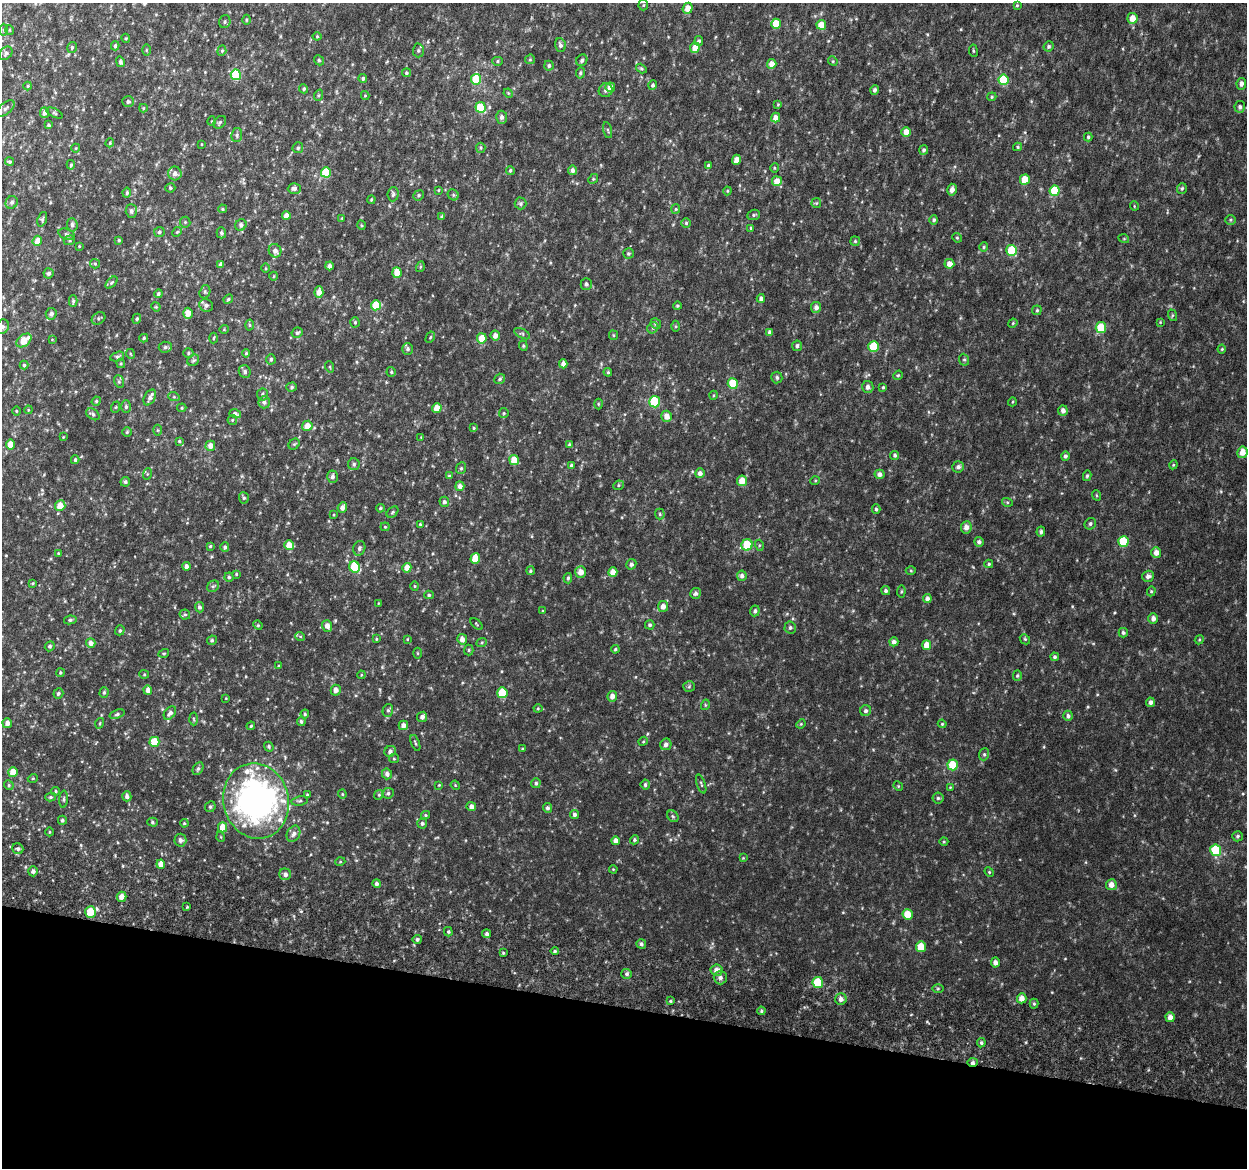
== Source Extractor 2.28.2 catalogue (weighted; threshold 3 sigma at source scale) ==
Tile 15 of 4 x 4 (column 3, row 4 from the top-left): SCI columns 2538-3782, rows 308-1473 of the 5084 x 5337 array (HDU 1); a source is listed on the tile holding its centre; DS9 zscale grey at full resolution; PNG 1249 x 1170 px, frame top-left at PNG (2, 3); each listed source drawn as its Kron ellipse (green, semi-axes under 4 px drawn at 4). Shown black and unused: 14% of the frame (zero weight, under 6 of 12 exposures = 5% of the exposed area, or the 3 px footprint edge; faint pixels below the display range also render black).
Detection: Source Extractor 2.28.2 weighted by HDU 2 'WHT'; one run over the whole footprint, this tile lists its part. Background 0.00174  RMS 0.0014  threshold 0.00566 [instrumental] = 3 sigma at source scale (4.09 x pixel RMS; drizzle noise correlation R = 1.36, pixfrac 0.8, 0.0396/0.0396 arcsec/px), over >= 5 px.
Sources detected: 467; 1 inside a brighter object's white glare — neither listed nor drawn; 3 inside a brighter listed object's ellipse — not listed separately; the other 463 listed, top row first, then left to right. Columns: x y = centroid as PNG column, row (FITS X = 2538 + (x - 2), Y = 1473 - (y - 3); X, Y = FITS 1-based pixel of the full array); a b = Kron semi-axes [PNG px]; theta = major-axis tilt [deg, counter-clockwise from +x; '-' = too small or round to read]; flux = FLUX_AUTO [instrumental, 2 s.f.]
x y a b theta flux
643 5 5 5 - 0.15
1017 5 4 3 - 0.13
688 8 6 5 - 1.2
1132 18 5 5 - 1.2
246 20 5 3 - 0.12
225 22 6 5 - 0.23
776 24 5 4 - 2.3
821 25 5 5 - 1.4
4 30 6 4 90 0.16
10 30 5 3 - 0.097
317 36 4 4 - 0.12
126 38 4 4 - 0.14
699 41 5 4 - 0.29
560 45 7 5 -76 0.36
115 46 4 3 - 0.21
1049 46 5 4 - 0.22
72 47 5 4 - 0.23
695 48 5 4 - 1.2
146 50 5 3 - 0.12
418 50 7 5 88 0.26
222 51 5 4 - 0.16
973 51 6 3 -82 0.15
6 53 7 5 47 0.35
530 59 5 4 - 0.15
319 60 5 4 - 0.19
582 60 6 5 - 0.32
498 61 5 4 - 0.16
833 61 5 4 - 0.15
120 62 5 4 - 0.27
772 64 5 4 - 0.89
549 66 5 4 - 0.26
641 69 6 4 -32 0.16
406 73 4 4 - 0.21
580 73 5 4 - 0.22
236 75 5 5 - 6
363 78 4 4 - 0.2
476 79 5 5 - 4.6
1003 80 5 5 - 3.8
1241 84 6 4 79 0.42
653 85 5 4 - 0.25
28 86 4 4 - 0.12
610 87 5 4 - 1.1
304 89 5 4 - 0.22
606 90 7 6 - 0.35
875 90 5 4 - 0.32
508 93 5 4 - 0.12
319 95 6 3 71 0.15
365 95 4 4 - 0.11
992 97 5 4 - 0.14
128 102 6 5 - 0.33
778 104 4 4 - 0.11
480 107 5 5 - 3.6
1240 107 6 5 - 0.34
143 108 4 4 - 0.11
5 109 11 5 42 0.41
44 113 5 4 - 0.47
55 113 9 3 -27 0.17
502 117 6 5 - 0.48
776 118 5 4 - 0.9
212 121 5 3 - 0.099
220 122 7 5 45 0.22
48 125 3 3 - 0.21
608 130 8 3 -76 0.15
906 132 5 4 - 1
237 135 7 5 80 0.25
1088 137 4 4 - 0.2
110 143 4 3 - 0.13
202 144 3 2 - 0.087
1018 147 4 4 - 0.14
76 148 4 3 - 0.093
298 148 5 5 - 0.24
481 148 5 4 - 0.16
924 150 5 4 - 0.25
736 160 5 4 - 0.76
10 162 4 4 - 0.17
71 165 5 4 - 0.18
708 165 4 4 - 0.23
774 168 5 3 - 0.12
510 170 4 4 - 0.21
573 170 4 4 - 0.44
326 172 5 5 - 4.1
175 173 7 6 - 0.63
593 179 5 4 - 0.16
1025 180 5 5 - 2.6
777 181 5 5 - 1.3
170 188 5 4 - 0.21
294 188 6 5 - 0.38
1182 188 5 5 - 0.21
439 190 4 3 - 0.089
952 190 6 4 75 0.62
727 191 4 4 - 0.13
1055 191 5 5 - 3.5
127 193 5 4 - 0.26
393 194 7 5 86 0.28
418 195 5 5 - 0.2
453 195 6 5 - 0.2
371 200 4 3 - 0.14
12 202 6 6 - 0.28
520 203 6 6 - 0.26
816 203 5 5 - 0.15
1134 206 5 3 - 0.093
222 209 4 4 - 0.16
676 209 5 4 - 0.14
131 211 7 5 -88 0.36
754 215 6 5 - 0.19
286 216 4 4 - 0.84
442 217 4 4 - 0.21
342 218 4 3 - 0.1
42 219 7 4 69 0.19
934 220 5 4 - 0.26
1231 220 5 5 - 0.18
185 222 5 5 - 0.17
686 223 5 5 - 0.19
72 225 7 5 -86 0.31
241 225 6 5 - 0.35
361 225 5 3 - 0.13
751 228 4 3 - 0.13
159 232 5 5 - 0.23
177 232 5 4 - 0.14
221 233 5 4 - 0.26
66 234 8 5 -18 0.23
957 238 5 4 - 0.16
1124 239 5 3 - 0.11
69 240 6 4 21 0.18
119 240 3 3 - 0.15
37 241 5 4 - 1.2
855 241 5 5 - 0.18
79 246 3 2 - 0.1
984 247 5 4 - 0.17
1012 250 5 5 - 3.9
275 251 7 6 - 0.56
628 254 5 5 - 0.18
95 264 5 4 - 0.16
949 264 5 5 - 0.77
220 265 4 3 - 0.34
329 266 4 4 - 0.44
420 267 5 3 - 0.15
265 268 5 3 - 0.12
49 273 5 5 - 0.36
397 273 5 4 - 1.4
274 276 4 3 - 0.092
111 283 7 4 45 0.22
586 284 6 5 - 0.33
205 292 7 5 71 0.21
319 292 6 4 86 0.95
158 294 4 3 - 0.24
761 298 4 4 - 0.45
228 299 5 4 - 0.21
73 301 6 4 -90 0.21
206 305 7 6 - 0.36
376 305 5 5 - 3
677 306 4 3 - 0.15
156 307 5 3 - 0.12
816 307 5 5 - 0.53
1037 310 5 4 - 0.17
188 313 5 5 - 1.1
51 314 6 5 - 0.41
1172 315 6 4 -73 0.15
99 318 7 5 38 0.22
137 319 5 4 - 0.17
355 322 5 4 - 0.17
1160 322 4 4 - 0.11
1013 323 5 4 - 0.12
656 324 5 5 - 0.24
249 325 5 3 - 0.15
676 326 5 3 - 0.13
2 327 7 6 - 0.36
1101 327 5 5 - 4.2
653 328 6 5 - 0.23
224 329 4 4 - 0.12
770 332 4 4 - 0.44
297 333 5 4 - 0.24
522 334 9 4 -27 0.25
613 335 5 4 - 0.14
495 336 5 4 - 0.75
430 337 6 4 60 0.15
144 338 4 3 - 0.16
214 338 5 3 - 0.11
482 338 5 4 - 1.7
52 339 4 2 - 0.081
24 340 8 5 38 2.1
523 346 5 4 - 0.17
797 346 5 5 - 0.28
165 347 6 5 - 0.23
874 347 5 5 - 3.6
408 349 6 5 - 0.29
1222 349 4 4 - 0.13
188 353 5 4 - 0.17
246 353 4 4 - 0.15
131 354 5 3 - 0.094
117 357 7 5 16 0.19
271 359 5 4 - 0.25
193 360 6 5 - 0.21
964 360 6 5 - 0.19
121 363 5 4 - 0.14
563 364 4 4 - 0.64
24 365 4 4 - 0.18
330 367 6 3 -71 0.13
245 371 6 5 - 0.31
391 372 5 4 - 0.19
608 372 4 3 - 0.14
898 375 5 4 - 0.14
777 378 6 5 - 0.28
500 379 6 5 - 0.22
119 381 6 5 - 0.2
733 383 5 5 - 3
292 387 5 4 - 0.23
868 387 6 5 - 0.47
883 387 4 4 - 0.13
262 394 6 5 - 0.23
714 395 4 3 - 0.11
150 397 8 5 60 0.42
174 397 5 3 - 0.14
96 401 5 4 - 0.15
264 402 6 5 - 0.33
655 402 5 5 - 5.7
1012 402 4 3 - 0.11
598 404 5 3 - 0.12
116 407 6 3 70 0.12
126 407 6 5 - 0.26
182 408 5 4 - 0.14
437 408 5 4 - 1.4
28 410 4 3 - 0.1
1063 410 5 5 - 0.48
16 411 5 3 - 0.11
504 413 5 4 - 0.13
93 414 7 5 -34 0.28
235 414 6 4 -17 0.32
666 416 5 5 - 0.93
232 420 5 4 - 0.14
307 426 5 5 - 1.2
474 428 4 4 - 0.14
157 430 5 3 - 0.12
127 432 5 4 - 0.17
63 437 3 2 - 0.082
421 437 3 3 - 0.071
179 441 4 4 - 0.13
10 444 5 4 - 1.6
294 444 6 5 - 0.17
569 445 3 3 - 0.21
210 446 5 5 - 0.88
1242 452 6 5 - 1.1
895 455 4 4 - 0.23
1065 456 5 4 - 0.28
75 460 4 4 - 0.2
514 460 5 4 - 1.6
354 464 6 6 - 0.24
571 465 4 4 - 0.21
1173 465 4 3 - 0.11
958 467 6 5 - 0.39
461 468 6 5 - 0.2
700 473 5 4 - 0.46
147 474 6 3 72 0.13
880 474 5 4 - 0.47
449 476 4 4 - 0.15
1087 476 5 3 - 0.18
332 477 6 5 - 0.34
742 481 5 5 - 1.6
815 481 5 3 - 0.1
125 482 5 4 - 0.23
618 485 5 4 - 0.18
460 486 5 4 - 0.59
1096 495 5 3 - 0.13
244 498 5 5 - 0.19
444 502 5 4 - 0.33
1007 502 5 3 - 0.13
60 506 5 5 - 1.5
342 508 5 4 - 0.57
380 508 4 3 - 0.16
876 509 4 4 - 0.21
392 512 7 4 41 0.19
660 514 5 5 - 0.17
334 515 4 2 - 0.11
420 524 4 4 - 0.15
1090 524 6 5 - 0.26
385 527 4 4 - 0.14
966 527 6 5 - 0.73
1041 532 5 4 - 0.29
979 542 5 4 - 0.33
1123 542 5 5 - 4.3
289 545 5 5 - 1.5
747 545 5 5 - 4.5
759 545 5 3 - 0.14
210 546 4 4 - 0.15
225 547 5 4 - 0.28
359 548 7 6 - 0.31
58 553 3 3 - 0.13
1156 553 5 5 - 0.77
475 558 5 5 - 2
631 564 5 5 - 0.36
989 564 4 4 - 0.15
186 566 4 4 - 0.44
355 567 6 5 - 4.4
407 568 5 4 - 0.98
530 571 4 4 - 0.16
911 571 5 3 - 0.12
580 572 6 5 - 1
613 572 5 4 - 1
236 574 4 3 - 0.13
742 576 5 5 - 0.35
1148 576 6 5 - 0.49
229 577 4 4 - 0.22
568 578 5 4 - 0.24
32 583 4 3 - 0.13
213 586 6 5 - 0.23
415 586 4 4 - 0.13
886 591 5 4 - 0.24
1151 591 5 4 - 0.15
901 592 6 4 83 0.17
695 593 5 5 - 0.34
429 595 5 4 - 0.19
927 599 4 4 - 0.49
378 603 4 2 - 0.088
663 606 5 5 - 0.8
199 607 5 4 - 0.29
543 611 3 3 - 0.12
755 611 5 4 - 0.28
185 614 5 5 - 0.19
1153 619 5 4 - 0.56
70 620 6 4 9 0.22
476 624 7 2 -41 0.1
258 625 5 4 - 0.14
650 625 5 4 - 0.24
327 626 6 5 - 0.72
790 628 6 6 - 0.26
120 630 5 4 - 0.23
1123 633 5 4 - 0.24
300 636 5 3 - 0.12
376 639 4 3 - 0.12
407 639 4 3 - 0.13
462 639 5 5 - 0.73
1025 639 5 4 - 0.16
212 640 5 4 - 0.2
1199 640 5 3 - 0.13
482 642 5 3 - 0.14
894 642 4 4 - 0.43
91 643 5 4 - 0.61
927 645 5 4 - 1.2
50 646 5 4 - 0.24
615 649 4 4 - 0.19
469 650 5 5 - 0.16
164 653 5 3 - 0.12
417 653 5 3 - 0.11
1055 657 4 4 - 0.22
279 666 3 3 - 0.12
60 673 4 4 - 0.17
144 674 5 4 - 0.14
361 675 4 3 - 0.1
1017 676 5 4 - 0.17
689 686 5 5 - 0.2
148 690 5 4 - 0.69
336 690 5 5 - 0.62
104 692 5 4 - 0.25
58 693 5 4 - 0.25
502 693 5 5 - 3.4
612 696 5 5 - 0.7
226 698 3 2 - 0.086
1150 702 5 4 - 0.37
705 705 5 3 - 0.12
538 708 4 4 - 0.13
388 710 6 5 - 0.24
866 711 5 5 - 0.3
170 713 7 5 50 0.5
117 714 8 4 19 0.24
305 714 4 4 - 0.16
1068 716 5 4 - 0.34
422 717 5 5 - 0.39
194 719 6 4 -87 0.14
301 721 4 4 - 0.21
7 723 5 4 - 0.66
100 723 5 3 - 0.12
801 724 5 4 - 0.13
942 724 4 4 - 0.12
403 725 4 4 - 0.66
251 726 4 3 - 0.12
643 741 5 4 - 0.13
154 742 5 5 - 2.9
415 743 8 3 -68 0.16
666 744 6 5 - 0.5
269 747 5 4 - 0.19
522 749 4 4 - 0.12
390 751 6 5 - 0.42
984 754 6 5 - 0.2
394 759 5 4 - 0.14
953 765 5 5 - 3.1
198 769 7 5 63 0.24
13 772 5 4 - 1.7
387 774 5 5 - 0.51
33 778 5 3 - 0.1
536 783 5 4 - 0.24
701 784 10 3 -71 0.18
9 785 5 4 - 0.17
439 785 4 3 - 0.093
455 785 5 3 - 0.1
645 785 5 4 - 0.23
898 786 5 4 - 0.12
950 787 4 4 - 0.097
55 791 4 4 - 0.18
388 793 6 5 - 0.24
342 794 4 4 - 0.12
307 795 4 3 - 0.13
379 795 5 4 - 0.16
127 796 5 4 - 0.37
51 797 5 4 - 0.18
938 798 5 5 - 0.22
64 799 9 3 85 0.2
256 801 38 32 -77 43
300 801 8 4 11 0.23
210 807 5 5 - 0.2
471 807 5 4 - 0.56
548 808 5 4 - 0.3
574 814 5 4 - 0.32
425 815 4 4 - 0.15
673 816 6 5 - 0.2
62 820 4 4 - 0.26
152 822 5 4 - 0.17
184 823 4 3 - 0.13
422 823 5 5 - 0.25
223 827 5 4 - 1.3
49 832 4 3 - 0.11
294 834 8 6 65 0.49
1237 836 5 5 - 0.23
221 837 5 3 - 0.099
180 840 6 6 - 0.43
634 840 5 4 - 0.23
616 841 4 4 - 0.54
944 842 4 3 - 0.11
18 849 6 5 - 0.27
1216 850 6 5 - 5.6
743 858 4 4 - 0.095
340 862 5 3 - 0.11
161 864 4 4 - 1.1
613 869 4 3 - 0.1
33 871 5 4 - 0.41
989 872 5 4 - 0.14
285 874 6 6 - 0.44
377 884 4 4 - 0.31
1111 885 5 5 - 0.75
122 897 5 4 - 0.89
187 907 4 3 - 0.11
90 912 6 5 - 2.6
908 914 5 5 - 2.1
448 932 5 4 - 0.18
487 934 4 4 - 0.32
417 939 4 4 - 0.25
641 944 5 4 - 0.28
921 947 5 5 - 1.9
555 951 4 4 - 0.18
503 953 4 3 - 0.15
995 963 5 4 - 0.52
716 970 6 5 - 0.69
627 974 5 5 - 0.25
720 977 7 6 - 0.45
818 983 5 5 - 3.4
938 989 6 4 1 0.15
1022 998 5 5 - 0.87
841 999 6 5 - 0.53
670 1001 4 4 - 0.14
1034 1004 5 4 - 0.16
761 1011 4 4 - 0.22
1170 1017 5 5 - 0.63
981 1043 4 4 - 0.22
972 1062 5 4 - 0.35
Overlapping masked pixels (flux is a lower limit): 1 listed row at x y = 972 1062
Isophote crosses this tile's border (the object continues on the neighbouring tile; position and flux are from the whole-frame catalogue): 2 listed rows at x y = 5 109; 2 327